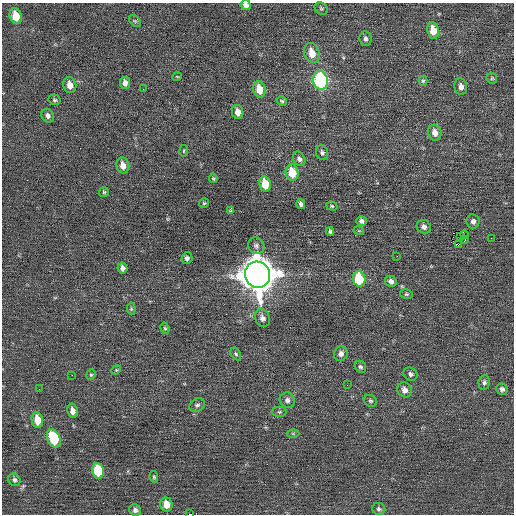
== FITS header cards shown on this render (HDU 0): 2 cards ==
NAXIS1  =                  512 / Axis length
NAXIS2  =                  512 / Axis length

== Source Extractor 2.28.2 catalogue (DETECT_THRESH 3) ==
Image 512 x 512 px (HDU 0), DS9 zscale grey, 1 PNG px = 1 image px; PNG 516 x 516 px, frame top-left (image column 1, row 512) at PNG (2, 3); each listed source drawn as its Kron ellipse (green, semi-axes under 4 px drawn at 4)
Background 0.0303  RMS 0.7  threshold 2.09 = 3 sigma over >= 5 px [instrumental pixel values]
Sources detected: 81; all 81 listed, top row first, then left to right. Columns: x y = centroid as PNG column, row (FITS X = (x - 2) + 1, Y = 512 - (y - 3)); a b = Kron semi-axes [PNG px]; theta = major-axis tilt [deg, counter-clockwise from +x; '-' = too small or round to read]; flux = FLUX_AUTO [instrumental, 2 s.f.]
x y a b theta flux
246 5 5 5 - 220
321 8 7 5 -38 75
16 16 8 6 -75 860
135 21 7 4 -44 74
433 31 8 6 -80 750
365 39 7 6 - 140
312 53 10 7 -71 700
177 76 5 3 - 40
492 78 6 5 - 59
320 80 9 7 -78 6500
423 81 5 4 - 63
125 83 6 5 - 250
70 85 8 6 -76 410
461 87 8 6 -81 250
143 89 2 2 - 29
259 89 8 6 -77 690
54 100 6 5 - 80
282 101 5 4 - 74
238 112 7 5 -79 370
48 116 7 6 - 160
435 133 8 6 -73 330
184 151 6 3 82 44
322 153 8 6 -74 130
299 159 8 5 -60 160
123 165 8 6 -75 380
292 173 8 6 -77 1100
213 178 5 4 - 53
265 184 8 5 -77 1000
104 192 5 5 - 59
204 203 5 5 - 57
301 204 5 4 - 130
332 206 6 4 -17 63
231 211 3 3 - 80
361 221 5 5 - 150
473 221 7 6 - 170
424 227 7 6 - 180
330 231 4 3 - 94
359 231 5 3 - 41
465 235 4 2 - 240
461 237 2 2 - 30
491 238 2 2 - 26
465 240 3 2 - 100
458 245 3 2 - 3300
256 246 9 7 -48 160
397 256 2 2 - 29
187 258 6 5 - 120
122 268 6 5 - 190
257 275 13 12 - 99000
359 279 7 6 - 2100
391 281 6 5 - 180
406 294 6 5 - 73
131 309 6 4 -84 63
262 318 9 7 -67 220
165 328 6 4 -66 64
236 354 7 4 -60 78
341 354 7 6 - 190
360 367 6 5 - 100
116 370 5 4 - 54
410 374 7 6 - 140
72 375 2 2 - 280
91 375 5 4 - 62
484 382 7 5 84 110
347 385 3 2 - 38
39 389 3 2 - 34
502 389 6 5 - 150
404 390 8 7 - 260
287 400 8 7 - 170
370 401 7 5 -31 90
197 405 8 6 28 130
72 411 7 5 -81 270
279 412 7 5 1 75
37 420 8 5 -79 670
293 434 6 4 -1 62
54 438 10 6 -67 2300
98 471 8 6 -80 2000
154 477 6 4 -80 61
14 480 6 6 - 130
166 504 7 6 - 590
379 509 6 6 - 110
135 510 6 5 - 140
190 514 3 2 - 2300
At the frame edge (FLAGS 8, measured only in part): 2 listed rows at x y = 246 5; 190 514